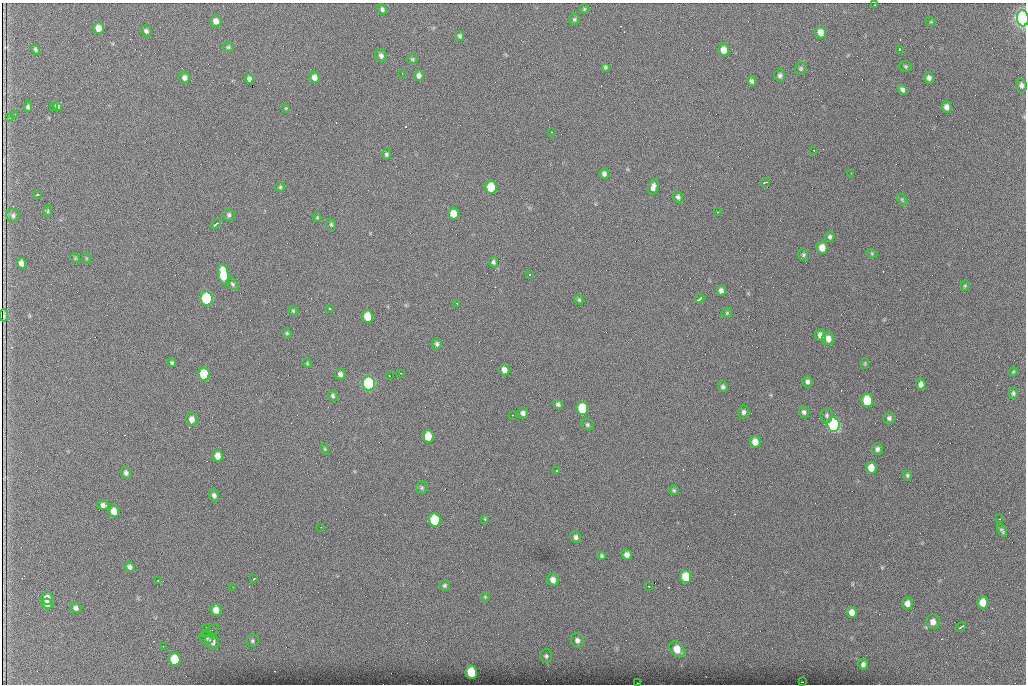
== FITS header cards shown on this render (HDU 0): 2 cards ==
NAXIS1  =                 1024 /fastest changing axis
NAXIS2  =                  682 /next to fastest changing axis

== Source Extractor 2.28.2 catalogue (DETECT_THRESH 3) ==
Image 1024 x 682 px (HDU 0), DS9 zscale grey, 1 PNG px = 1 image px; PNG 1028 x 686 px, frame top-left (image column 1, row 682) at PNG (2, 3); each listed source drawn as its Kron ellipse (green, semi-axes under 4 px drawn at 4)
Background 1280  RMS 25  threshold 75.4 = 3 sigma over >= 5 px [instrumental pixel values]
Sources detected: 165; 1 with non-positive FLUX_AUTO (blend fragments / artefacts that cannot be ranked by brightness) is neither listed nor drawn; the other 164 listed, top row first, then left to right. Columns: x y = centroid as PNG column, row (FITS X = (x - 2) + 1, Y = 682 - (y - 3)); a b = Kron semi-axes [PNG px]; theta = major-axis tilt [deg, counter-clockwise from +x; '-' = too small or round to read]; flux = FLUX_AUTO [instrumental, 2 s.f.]
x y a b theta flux
874 5 2 2 - 1.7e+03
382 9 5 4 - 3.8e+03
584 9 5 4 - 1.8e+03
1023 18 8 6 -86 1.4e+06
574 19 6 5 - 2.8e+03
216 21 6 5 - 1.1e+04
931 22 5 3 - 1.4e+03
98 28 6 5 - 1.3e+04
146 31 5 5 - 4.2e+03
820 32 6 5 - 1.2e+04
460 36 5 4 - 3.2e+03
228 47 5 4 - 2.4e+03
35 49 5 4 - 2.7e+03
899 49 3 3 - 6.7e+03
724 50 6 5 - 1.5e+04
381 56 7 5 -65 5.3e+03
412 59 5 5 - 2.5e+03
906 66 6 5 - 2.6e+03
605 67 4 4 - 2.4e+03
801 68 6 5 - 2.9e+03
402 73 2 2 - 8.8e+02
419 75 5 4 - 7.1e+03
780 75 6 5 - 4.0e+03
184 77 6 5 - 6.4e+03
314 77 6 5 - 9.4e+03
929 78 5 5 - 5.2e+03
249 79 5 4 - 5.6e+03
752 81 5 4 - 3.7e+03
1021 85 7 5 -82 4.6e+03
902 90 5 4 - 4.2e+03
53 106 3 2 - 1.8e+03
57 106 4 4 - 4.0e+03
28 107 5 4 - 3.3e+03
946 107 6 4 -75 7.8e+03
286 108 4 3 - 1.5e+03
15 114 2 2 - 8.4e+02
10 118 3 3 - 1.6e+03
551 132 3 2 - 9.5e+02
814 150 3 2 - 1.5e+03
386 154 5 4 - 3.5e+03
851 173 2 2 - 7.4e+02
604 174 5 4 - 4.9e+03
765 182 5 3 - 3.8e+03
280 187 4 4 - 2.2e+03
491 187 6 5 - 6.8e+04
653 187 8 5 72 7.7e+03
37 195 4 3 - 5.8e+03
678 197 5 5 - 4.0e+03
902 200 6 4 -65 2.2e+03
48 211 6 4 88 1.9e+03
718 212 3 2 - 2.6e+03
453 214 6 5 - 2.1e+04
13 215 6 6 - 4.5e+03
229 215 6 5 - 3.6e+03
317 217 4 4 - 1.9e+03
216 224 6 2 37 6.1e+03
331 224 6 4 -75 2.7e+03
830 237 5 4 - 3.4e+03
822 248 6 5 - 1.8e+04
872 254 5 3 - 1.9e+03
803 255 6 5 - 2.7e+03
75 258 5 4 - 1.6e+03
86 258 6 3 -72 1.7e+03
493 262 6 4 -81 3.4e+03
21 263 5 4 - 8.6e+03
223 274 10 5 -82 5.6e+04
530 275 3 3 - 2.4e+03
232 284 7 5 -51 3.1e+03
965 286 5 4 - 2.0e+03
721 290 5 4 - 6.2e+03
207 298 7 6 - 2.5e+05
700 299 5 2 - 4.3e+03
579 300 5 4 - 2.6e+03
457 303 3 2 - 4.0e+03
329 308 3 3 - 4.8e+03
293 311 6 4 -44 2.1e+03
727 313 6 4 48 2.2e+03
4 315 6 2 87 2.7e+03
367 316 6 5 - 3.3e+04
287 333 5 4 - 2.0e+03
820 335 6 5 - 8.4e+03
828 338 7 5 -77 1.0e+04
437 344 6 5 - 3.6e+03
172 362 4 4 - 2.8e+03
307 363 5 4 - 1.7e+03
865 363 5 4 - 1.8e+03
504 370 5 5 - 1.1e+04
1013 372 4 3 - 1.5e+03
401 373 3 2 - 1.3e+03
204 374 6 5 - 7.9e+04
340 374 5 5 - 6.0e+03
389 376 3 2 - 1.5e+03
807 382 6 5 - 4.8e+03
369 384 7 6 - 4.2e+05
921 384 5 4 - 6.5e+03
723 387 5 5 - 3.9e+03
1013 393 6 4 87 2.8e+03
333 396 6 4 -64 2.9e+03
867 400 7 6 - 6.3e+04
558 404 5 4 - 3.9e+03
582 408 6 6 - 8.5e+04
743 412 6 5 - 4.0e+03
804 412 5 5 - 4.2e+03
523 413 5 5 - 5.5e+03
512 415 3 2 - 9.5e+02
827 415 7 6 - 3.5e+03
889 418 6 6 - 4.0e+03
192 419 7 5 -81 1.0e+04
587 425 6 5 - 3.1e+03
833 425 7 6 - 4.9e+05
428 436 6 5 - 3.6e+04
755 442 6 5 - 1.5e+04
325 449 5 3 - 1.6e+03
877 449 5 5 - 5.1e+03
217 456 6 5 - 1.3e+04
871 468 6 5 - 1.9e+04
556 470 3 3 - 6.0e+03
126 473 6 5 - 4.8e+03
907 475 5 4 - 2.8e+03
422 488 6 5 - 3.1e+03
674 490 5 5 - 2.6e+03
214 495 6 5 - 4.9e+03
103 505 6 5 - 5.1e+03
114 511 6 5 - 1.6e+04
484 519 4 3 - 1.9e+03
1000 519 2 2 - 9.0e+02
435 520 7 6 - 9.3e+04
321 527 2 2 - 8.6e+02
1002 531 7 3 -57 3.5e+03
576 537 6 5 - 4.7e+03
627 555 5 5 - 8.5e+03
602 556 4 3 - 2.3e+03
129 567 5 4 - 4.8e+03
686 577 6 5 - 4.7e+04
254 578 3 2 - 1.6e+03
158 580 2 2 - 1.7e+03
553 580 6 5 - 9.2e+03
444 585 5 5 - 3.0e+03
649 586 3 2 - 1.6e+03
233 587 2 2 - 8.6e+02
485 597 5 5 - 1.7e+03
47 598 6 5 - 1.6e+04
983 602 6 5 - 2.3e+04
907 603 6 5 - 8.8e+03
47 604 5 5 - 1.1e+04
76 608 6 5 - 5.0e+03
216 610 6 5 - 1.4e+04
852 612 6 5 - 1.2e+04
933 622 7 6 - 1.0e+04
206 627 3 2 - 1.7e+03
960 627 5 3 - 5.5e+03
211 631 9 3 34 2.1e+03
206 638 7 6 - 3.4e+03
577 640 7 6 - 6.3e+03
212 641 8 7 - 1.2e+04
252 641 6 6 - 3.3e+03
163 646 2 2 - 1.3e+03
677 649 9 6 -51 2.6e+04
546 656 7 6 - 3.9e+03
175 659 6 6 - 6.5e+04
863 664 5 4 - 5.0e+03
471 672 6 5 - 7.0e+04
802 682 2 2 - 1.1e+03
637 683 2 2 - 1.5e+03
At the frame edge (FLAGS 8, measured only in part): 2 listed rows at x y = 1023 18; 637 683
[1 non-positive-flux detection neither listed nor drawn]

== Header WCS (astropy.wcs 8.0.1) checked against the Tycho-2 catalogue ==
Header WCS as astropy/WCSLIB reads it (CRVAL/CRPIX/CD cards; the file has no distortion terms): RA---TAN/DEC--TAN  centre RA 07:06:07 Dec +31:10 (106.53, +31.16 deg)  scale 1.44 arcsec/px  FOV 24.5' x 16.3'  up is -93 deg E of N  parity flipped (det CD > 0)
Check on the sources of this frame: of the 60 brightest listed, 9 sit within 2.2 arcsec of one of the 16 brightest Tycho-2 stars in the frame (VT <= 12.35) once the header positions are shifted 0.31 arcsec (0.31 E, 0.03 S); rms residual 1.12 arcsec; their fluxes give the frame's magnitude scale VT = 23.88 - 2.5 log10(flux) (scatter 0.23 mag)
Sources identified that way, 9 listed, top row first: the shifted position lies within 2.2 arcsec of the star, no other Tycho-2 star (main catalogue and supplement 1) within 4.4 arcsec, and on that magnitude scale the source's flux lands within +1.5 / -3 mag of the star's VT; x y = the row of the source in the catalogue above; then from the Tycho-2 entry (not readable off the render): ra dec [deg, ICRS J2000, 3 dp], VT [Tycho-2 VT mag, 2 dp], TYC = Tycho-2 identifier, HIP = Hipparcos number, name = IAU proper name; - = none
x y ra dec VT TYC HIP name
491 187 106.458 +31.151 12.35 2438-728-1 - -
207 298 106.516 +31.041 10.39 2438-398-1 - -
204 374 106.551 +31.041 11.84 2438-663-1 - -
369 384 106.552 +31.106 9.20 2438-180-1 - -
867 400 106.550 +31.305 11.61 2438-184-1 - -
582 408 106.559 +31.192 11.79 2438-1039-1 - -
833 425 106.562 +31.292 10.01 2438-106-1 - -
435 520 106.614 +31.135 11.36 2438-550-1 - -
471 672 106.684 +31.152 11.76 2438-931-1 - -